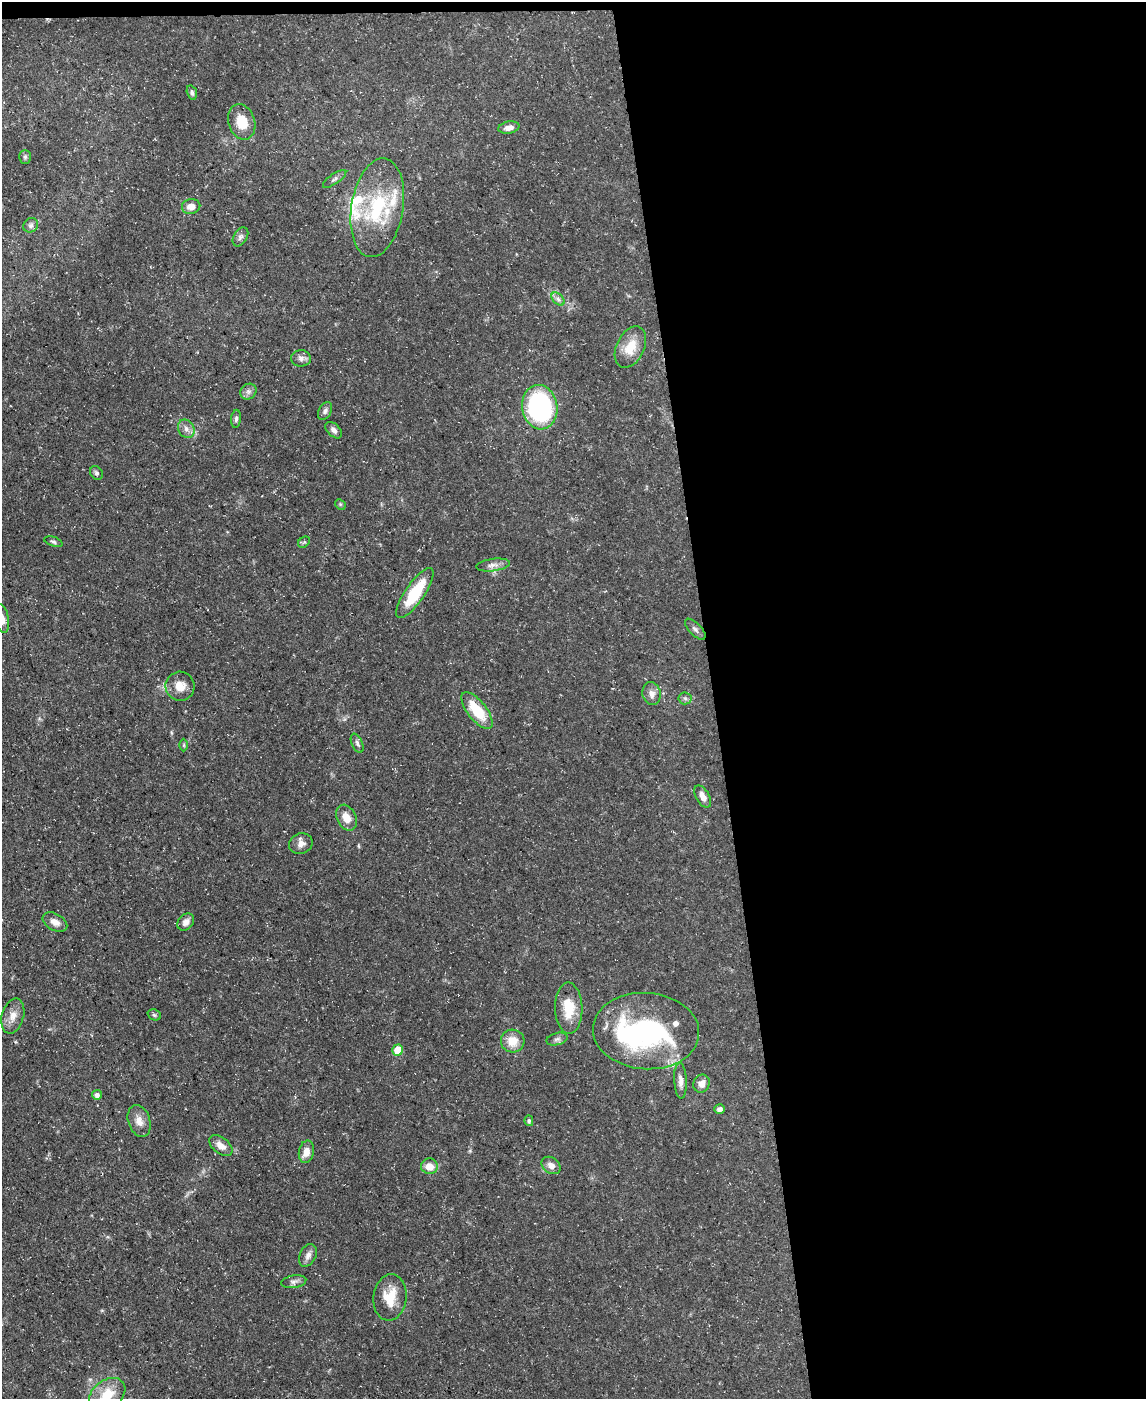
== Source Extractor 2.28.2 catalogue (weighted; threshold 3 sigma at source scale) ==
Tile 4 of 4 x 3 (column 4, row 1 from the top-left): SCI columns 3432-4575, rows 2920-4316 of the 4575 x 4549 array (HDU 1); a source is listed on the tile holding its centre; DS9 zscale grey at full resolution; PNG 1148 x 1401 px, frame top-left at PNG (2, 2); each listed source drawn as its Kron ellipse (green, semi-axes under 4 px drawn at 4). Shown black and unused: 38% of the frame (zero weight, under 3 of 5 exposures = <1% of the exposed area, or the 3 px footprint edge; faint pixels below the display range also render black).
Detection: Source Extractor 2.28.2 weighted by HDU 2 'WHT'; one run over the whole footprint, this tile lists its part. Background 0.0654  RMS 0.0044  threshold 0.0196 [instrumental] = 3 sigma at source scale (4.5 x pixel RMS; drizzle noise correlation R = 1.50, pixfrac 1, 0.05/0.05 arcsec/px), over >= 5 px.
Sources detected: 66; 2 inside a brighter object's white glare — neither listed nor drawn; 6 inside a brighter listed object's ellipse — not listed separately; the other 58 listed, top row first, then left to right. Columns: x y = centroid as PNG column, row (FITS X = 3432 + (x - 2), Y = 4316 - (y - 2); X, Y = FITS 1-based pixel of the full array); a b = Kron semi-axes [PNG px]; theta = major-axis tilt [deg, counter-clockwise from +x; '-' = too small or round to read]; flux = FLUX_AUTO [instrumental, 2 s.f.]
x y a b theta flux
192 92 7 5 -73 1
242 122 18 13 -72 8.9
509 128 10 6 12 2.6
25 157 7 5 89 0.74
335 179 14 5 35 1.2
191 206 9 7 13 3.5
377 208 50 26 81 33
31 225 8 7 - 1.3
240 237 10 6 58 1.4
558 299 8 5 -45 1.3
630 347 22 14 64 8.7
301 358 10 8 -3 1.8
248 392 8 7 - 1.5
540 407 22 17 -80 67
325 411 10 6 60 1.3
236 419 9 5 84 0.97
186 429 10 8 -56 2.2
334 430 10 6 -45 1.8
96 473 7 6 - 1
340 504 6 4 -46 0.56
53 542 9 4 -19 0.91
304 542 6 5 - 0.7
493 565 17 6 7 2.5
415 593 29 9 55 19
2 619 15 6 -79 3
695 629 13 6 -46 1.4
180 686 14 14 - 5.5
652 694 11 9 -78 2.6
685 698 6 6 - 0.95
477 711 22 9 -52 14
357 743 10 5 -66 1.3
184 745 6 4 90 0.52
703 797 12 6 -59 3.1
346 818 13 9 -64 5.1
301 844 12 10 22 2.6
55 922 13 8 -28 3.1
186 922 9 7 49 2.4
569 1008 25 13 -88 11
154 1015 7 5 -22 0.74
13 1016 18 11 74 4.3
646 1031 53 38 -4 73
557 1039 11 6 15 1.3
513 1041 12 11 - 6.5
398 1050 5 5 - 11
680 1081 18 6 -87 2.6
702 1084 9 8 - 2.7
97 1095 5 5 - 1.6
720 1109 5 4 - 1.6
139 1121 16 11 -72 3.8
529 1121 5 4 - 0.79
221 1146 13 8 -38 3.4
306 1152 11 7 78 3.9
551 1165 10 8 -36 2.6
429 1166 8 8 - 5
308 1255 12 8 65 2.3
294 1282 13 6 9 1.6
390 1297 23 16 82 10
107 1394 20 14 37 11
Isophote crosses this tile's border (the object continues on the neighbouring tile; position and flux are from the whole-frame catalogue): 2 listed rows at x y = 2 619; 107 1394